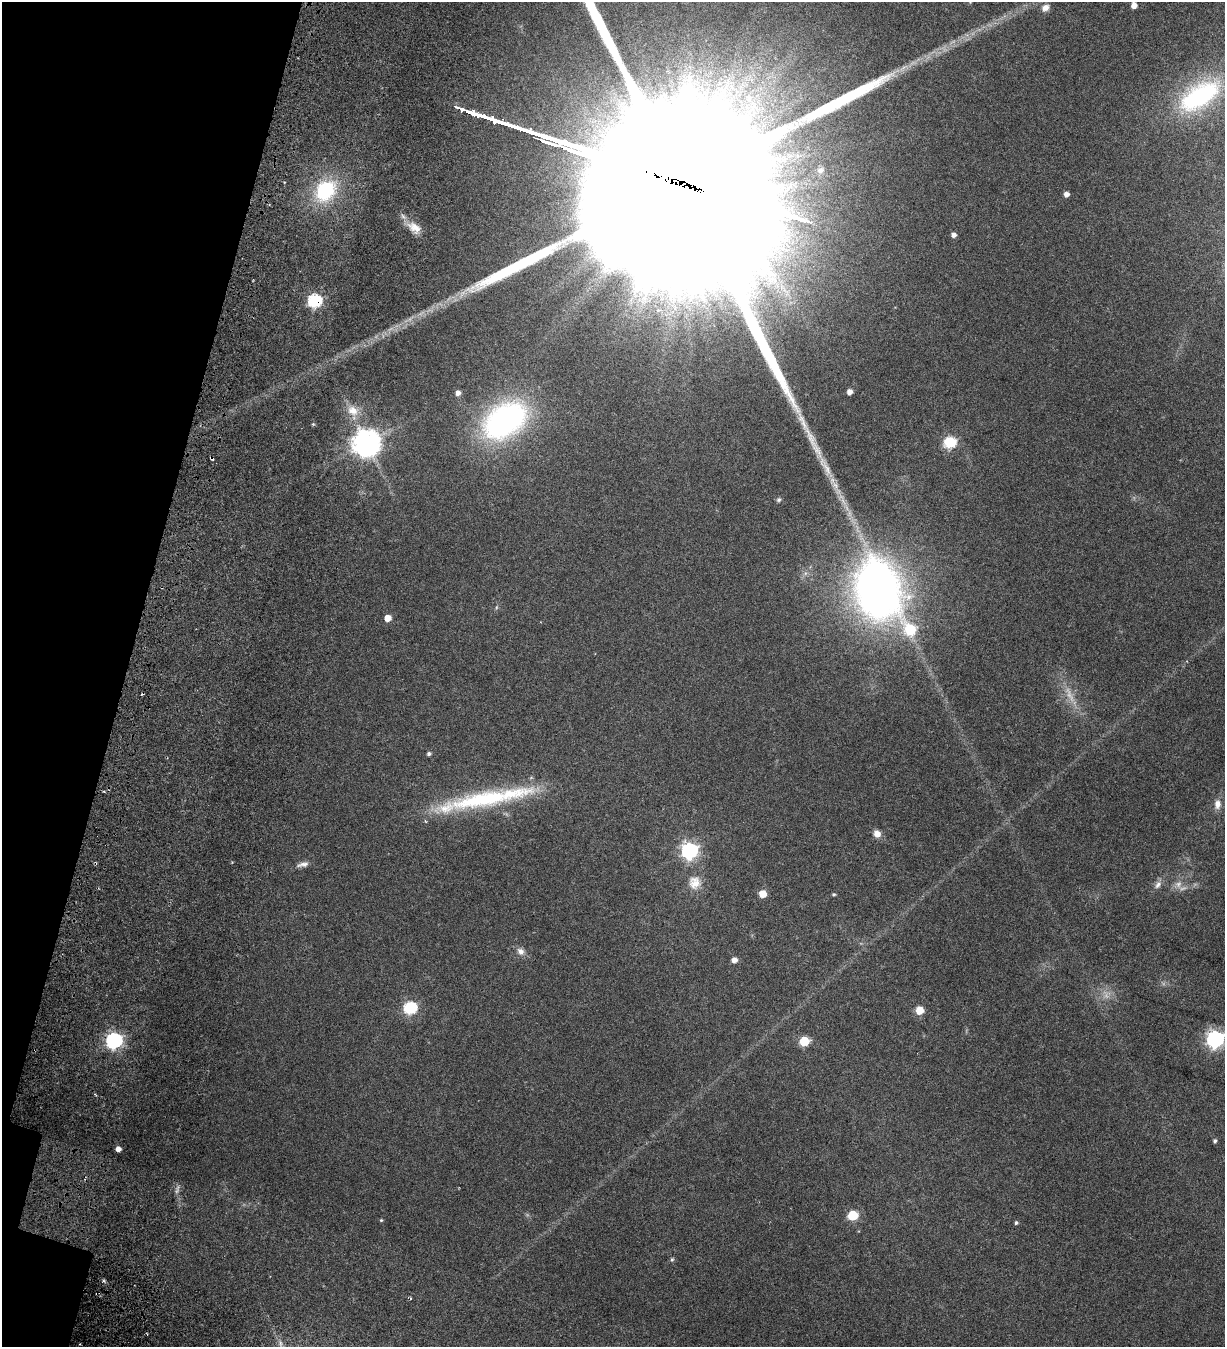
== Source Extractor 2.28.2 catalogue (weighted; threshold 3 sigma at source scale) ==
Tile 9 of 4 x 4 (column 1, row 3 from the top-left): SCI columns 392-1614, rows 1452-2796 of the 5817 x 5693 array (HDU 1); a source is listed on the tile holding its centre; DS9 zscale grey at full resolution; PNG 1227 x 1349 px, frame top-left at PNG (2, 2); no overlay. Shown black and unused: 11% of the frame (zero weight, under 3 of 6 exposures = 11% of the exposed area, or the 3 px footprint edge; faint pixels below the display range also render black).
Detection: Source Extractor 2.28.2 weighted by HDU 2 'WHT'; one run over the whole footprint, this tile lists its part. Background 0.0537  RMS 0.004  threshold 0.0162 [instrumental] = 3 sigma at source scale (4.09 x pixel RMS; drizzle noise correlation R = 1.36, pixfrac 0.8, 0.0396/0.0396 arcsec/px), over >= 5 px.
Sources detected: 54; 4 too faint to see at this stretch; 2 cosmic-ray / hot-pixel residue — not listed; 1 inside a brighter listed object's ellipse — not listed separately; the other 47 listed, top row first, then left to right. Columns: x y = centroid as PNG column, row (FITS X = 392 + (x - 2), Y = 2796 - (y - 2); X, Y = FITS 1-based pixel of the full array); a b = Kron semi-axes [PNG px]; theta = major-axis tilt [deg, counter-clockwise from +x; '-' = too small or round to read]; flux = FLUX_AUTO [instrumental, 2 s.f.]
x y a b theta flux
1134 5 5 5 - 2.7
1045 8 10 7 32 2.3
1199 96 55 26 32 43
749 99 13 8 -67 3.7
820 170 8 7 - 0.88
664 178 224 34 -18 180000
325 191 24 19 50 25
1066 194 5 4 - 2
414 228 21 12 -33 4.7
953 235 4 4 - 1.7
315 301 6 6 - 64
849 392 5 4 - 2.2
458 393 5 5 - 2.1
353 411 18 14 -38 5.5
505 420 51 33 34 84
313 424 4 4 - 0.4
950 442 6 6 - 43
366 443 9 8 - 500
835 485 13 10 -57 2.7
779 500 7 6 - 0.7
878 590 45 32 -76 260
497 607 6 4 70 0.48
388 618 5 5 - 4.6
910 629 7 6 - 26
429 754 5 4 - 0.84
483 799 108 20 10 44
1217 804 13 9 89 2.7
877 834 8 7 - 2.8
690 850 7 7 - 120
303 864 16 6 12 1.8
695 882 19 17 86 5.4
1158 885 12 8 62 1.7
762 894 5 5 - 6.4
834 894 4 4 - 0.53
521 951 10 8 -42 2
734 960 5 5 - 2.3
410 1007 6 6 - 48
919 1010 5 5 - 8.9
1215 1039 7 7 - 130
114 1040 7 6 - 110
804 1041 6 5 - 19
1215 1141 4 4 - 0.71
118 1149 4 4 - 2.4
853 1215 6 5 - 19
381 1220 4 4 - 0.39
1016 1223 5 4 - 0.59
672 1260 6 4 62 0.55
Overlapping masked pixels (flux is a lower limit): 2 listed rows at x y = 664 178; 315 301
Isophote crosses this tile's border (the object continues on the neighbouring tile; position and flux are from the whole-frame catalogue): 2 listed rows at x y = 664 178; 1215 1039